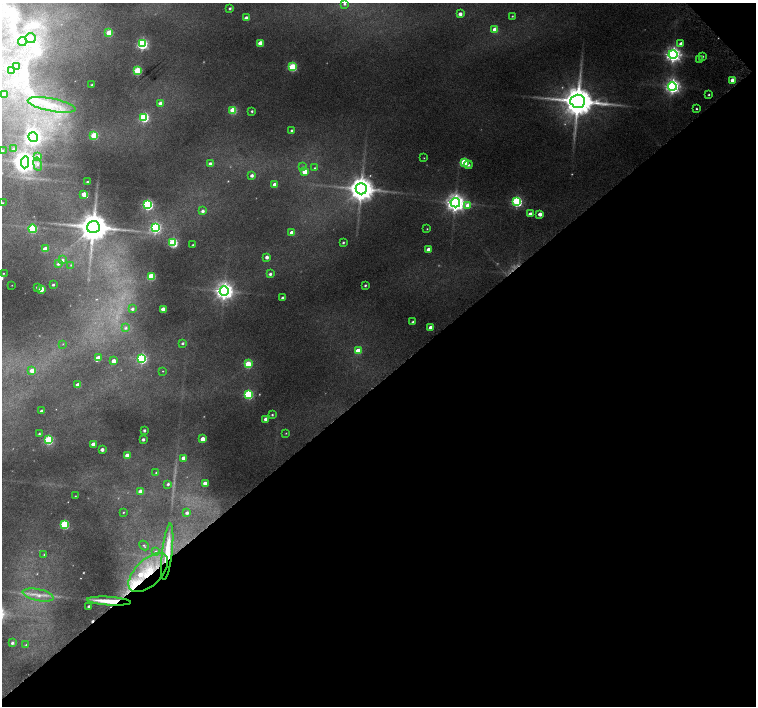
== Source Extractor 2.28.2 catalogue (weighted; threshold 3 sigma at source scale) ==
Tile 12 of 4 x 4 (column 4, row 3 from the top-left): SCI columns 4529-6036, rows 1567-2974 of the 6072 x 6030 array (HDU 1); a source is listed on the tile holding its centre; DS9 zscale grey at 2 x 2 block average (1 PNG px = mean of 2 x 2 image px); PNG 758 x 708 px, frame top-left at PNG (2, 3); each listed source drawn as its Kron ellipse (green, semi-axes under 4 px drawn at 4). Shown black and unused: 46% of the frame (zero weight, under 4 of 8 exposures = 2% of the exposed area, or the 3 px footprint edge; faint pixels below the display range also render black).
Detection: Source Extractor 2.28.2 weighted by HDU 2 'WHT'; one run over the whole footprint, this tile lists its part. Background 0.09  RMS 0.0094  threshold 0.0386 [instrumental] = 3 sigma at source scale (4.09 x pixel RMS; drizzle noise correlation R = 1.36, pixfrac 0.8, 0.0396/0.0396 arcsec/px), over >= 5 px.
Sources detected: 141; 5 too faint to see at this stretch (2 x 2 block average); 1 inside a brighter object's white glare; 1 cosmic-ray / hot-pixel residue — neither listed nor drawn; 4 inside a brighter listed object's ellipse — not listed separately; the other 130 listed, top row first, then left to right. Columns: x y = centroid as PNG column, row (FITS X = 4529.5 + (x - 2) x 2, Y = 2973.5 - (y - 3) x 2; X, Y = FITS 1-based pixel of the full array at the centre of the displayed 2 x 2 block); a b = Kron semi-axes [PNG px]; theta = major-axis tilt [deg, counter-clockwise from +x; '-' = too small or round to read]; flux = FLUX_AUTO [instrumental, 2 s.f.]
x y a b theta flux
344 4 3 3 - 3.3
230 8 2 2 - 3.7
460 14 3 2 - 11
512 16 2 2 - 1.6
246 18 3 2 - 11
495 29 3 3 - 28
109 33 3 3 - 56
30 38 5 5 - 12
22 42 4 4 - 9
260 43 3 3 - 29
142 44 4 3 - 280
681 44 3 3 - 11
673 55 4 4 - 710
702 56 3 3 - 3.3
699 60 3 3 - 2
17 66 3 3 - 2.2
292 67 3 3 - 120
12 70 3 3 - 20
137 71 3 3 - 100
732 80 3 3 - 12
92 85 2 2 - 1.8
672 86 4 4 - 590
3 95 3 3 - 11
709 95 2 2 - 1.9
578 101 7 6 - 4800
160 103 3 3 - 7.7
52 105 24 6 -11 48
696 109 2 2 - 1.7
233 110 3 3 - 77
252 111 2 2 - 2.9
144 117 3 3 - 190
292 130 3 2 - 2.6
94 135 3 3 - 76
33 137 5 4 - 710
14 149 3 3 - 5.3
3 150 2 2 - 1.4
37 157 4 4 - 11
424 158 2 2 - 0.99
25 162 6 4 83 850
464 162 3 3 - 91
38 164 7 4 -81 6
210 164 3 3 - 5.8
468 165 4 4 - 5
302 167 3 3 - 2.4
315 168 3 2 - 1.7
304 172 3 3 - 31
252 175 3 2 - 7
87 182 2 2 - 2.4
275 184 3 3 - 15
361 189 5 5 - 2700
84 194 3 2 - 21
517 201 4 3 - 220
3 203 2 2 - 0.83
455 203 4 4 - 1100
148 205 3 3 - 240
468 205 4 3 - 23
203 211 3 3 - 5.8
530 214 3 3 - 11
540 214 3 2 - 12
93 227 6 6 - 4300
155 227 4 4 - 300
32 229 4 3 - 130
427 229 2 2 - 1.2
292 233 3 3 - 22
173 243 3 3 - 170
343 243 2 2 - 2.5
193 245 2 2 - 1.4
45 249 3 3 - 25
428 250 3 3 - 21
267 257 3 2 - 8.4
62 260 3 3 - 4.8
58 264 3 3 - 3.8
71 265 3 3 - 1.8
3 273 2 2 - 1.2
270 274 3 2 - 5.3
151 276 3 3 - 83
12 285 2 2 - 0.65
53 285 2 2 - 2.9
365 285 3 2 - 2.6
37 287 3 2 - 2.6
41 289 3 3 - 26
224 291 4 4 - 1000
283 298 2 2 - 6.6
132 309 3 3 - 4
163 309 3 3 - 15
413 322 2 2 - 5.2
430 327 3 2 - 17
126 328 4 4 - 3.7
183 343 3 3 - 3.2
63 344 3 2 - 0.96
358 351 3 3 - 31
98 358 3 3 - 19
142 359 4 3 - 190
114 361 3 3 - 15
248 364 3 3 - 71
32 371 3 3 - 16
163 371 2 2 - 1
78 385 3 3 - 23
248 394 3 3 - 160
41 411 2 2 - 6.1
272 415 3 2 - 2.2
266 419 3 2 - 9.5
144 430 2 2 - 3.3
286 433 3 2 - 1.1
39 434 3 2 - 2.2
143 439 2 2 - 4.7
203 439 3 3 - 18
48 440 3 3 - 150
93 444 3 3 - 19
102 449 2 2 - 8.4
127 455 3 3 - 17
183 458 3 3 - 13
156 473 3 3 - 1.7
205 483 3 3 - 16
168 484 2 2 - 3.9
140 491 3 3 - 9.7
75 496 2 2 - 1
123 512 2 2 - 1.3
187 513 3 3 - 5.1
64 524 3 3 - 140
144 545 5 2 - 2.1
156 551 3 3 - 2.3
167 552 28 5 83 51
44 555 3 2 - 1.5
148 572 24 13 44 84
38 595 16 6 -12 20
109 601 22 4 -4 43
89 606 2 2 - 3.3
12 643 3 3 - 5.1
26 645 3 2 - 1.8
Overlapping masked pixels (flux is a lower limit): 3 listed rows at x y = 167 552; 148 572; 109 601
Isophote crosses this tile's border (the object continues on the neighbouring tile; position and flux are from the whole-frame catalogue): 1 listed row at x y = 3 95